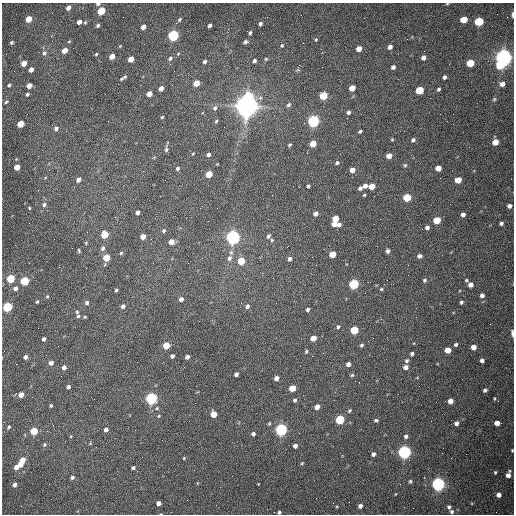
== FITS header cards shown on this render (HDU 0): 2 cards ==
NAXIS1  =                  512 /fastest changing axis
NAXIS2  =                  512 /next to fastest changing axis

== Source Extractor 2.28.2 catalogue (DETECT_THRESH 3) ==
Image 512 x 512 px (HDU 0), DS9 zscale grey, 1 PNG px = 1 image px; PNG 516 x 516 px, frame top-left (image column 1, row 512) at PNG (2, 3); no overlay
Background 1530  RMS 23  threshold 69.2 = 3 sigma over >= 5 px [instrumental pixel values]
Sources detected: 224; all 224 listed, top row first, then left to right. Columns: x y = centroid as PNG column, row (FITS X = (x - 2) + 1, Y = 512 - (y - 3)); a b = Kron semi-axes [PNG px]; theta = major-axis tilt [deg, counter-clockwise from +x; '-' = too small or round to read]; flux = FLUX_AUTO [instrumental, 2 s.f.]
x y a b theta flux
98 4 5 3 - 3.5e+03
447 4 4 3 - 1.2e+03
68 8 4 4 - 8.0e+03
101 11 5 4 - 6.4e+04
513 15 5 2 - 5.0e+03
28 19 5 4 - 3.0e+04
179 19 6 4 53 2.6e+03
464 20 5 4 - 3.3e+04
479 21 5 5 - 9.6e+04
79 22 5 4 - 1.0e+04
260 24 4 3 - 3.9e+03
98 25 4 3 - 3.0e+03
210 25 4 3 - 4.4e+03
143 27 4 4 - 1.0e+04
250 32 4 3 - 3.1e+03
173 35 5 5 - 2.6e+05
51 36 3 3 - 1.7e+03
316 39 4 4 - 1.6e+03
12 42 3 3 - 2.1e+03
245 42 5 4 - 3.5e+03
282 45 5 4 - 1.9e+03
390 47 5 4 - 7.3e+03
321 49 3 2 - 7.5e+02
359 49 5 4 - 1.5e+04
65 50 5 4 - 1.8e+04
44 53 6 5 - 4.0e+03
96 54 4 4 - 2.0e+03
112 56 5 4 - 1.6e+04
503 57 6 6 - 1.1e+06
170 58 7 5 43 4.0e+03
423 58 5 4 - 7.2e+03
131 59 5 4 - 2.0e+04
266 59 5 4 - 1.9e+03
254 61 5 4 - 3.8e+03
204 62 4 3 - 3.3e+03
24 63 5 4 - 1.9e+04
470 63 5 5 - 5.4e+04
500 65 6 5 - 4.4e+04
393 67 4 4 - 4.5e+03
31 70 4 4 - 9.0e+03
298 70 8 3 5 2.0e+03
125 77 5 4 - 2.0e+03
444 77 4 3 - 3.7e+03
121 79 5 4 - 1.9e+03
196 83 5 4 - 2.6e+04
502 84 6 5 - 8.8e+03
9 85 3 3 - 2.3e+03
29 86 5 4 - 1.2e+04
161 88 5 4 - 1.0e+04
352 88 5 4 - 2.2e+04
439 89 4 3 - 2.7e+03
419 90 5 5 - 6.1e+04
27 94 4 3 - 3.0e+03
105 94 2 2 - 7.4e+02
149 94 5 4 - 1.5e+04
249 96 6 5 - 5.5e+04
323 96 5 5 - 6.9e+04
494 99 6 4 44 2.2e+03
6 102 5 3 - 1.7e+03
288 105 6 5 - 3.8e+03
247 106 8 7 - 2.1e+06
215 108 7 6 - 4.3e+03
348 112 4 4 - 3.9e+03
162 117 4 3 - 1.5e+03
216 121 5 4 - 2.2e+03
313 121 5 5 - 3.5e+05
20 124 5 4 - 4.3e+04
56 128 6 5 - 5.0e+03
293 128 2 2 - 6.5e+02
360 131 4 3 - 2.8e+03
392 139 4 4 - 1.6e+03
413 140 5 4 - 3.6e+03
495 142 5 4 - 2.1e+04
313 144 5 4 - 2.3e+04
290 145 4 3 - 1.9e+03
166 149 6 4 89 3.3e+03
193 153 4 3 - 1.3e+03
208 154 4 4 - 4.1e+03
389 156 5 4 - 1.3e+04
337 163 5 4 - 2.9e+03
405 165 6 5 - 2.4e+03
17 167 5 4 - 2.4e+04
177 168 4 4 - 3.0e+03
438 168 5 4 - 1.8e+04
352 170 4 4 - 1.2e+04
209 174 5 4 - 3.4e+04
78 180 5 4 - 8.3e+03
458 180 5 4 - 2.6e+04
308 186 4 3 - 2.6e+03
365 186 5 4 - 7.1e+03
372 186 5 4 - 2.2e+04
299 187 2 2 - 1.1e+03
360 188 4 4 - 4.4e+03
364 195 3 3 - 1.7e+03
407 197 5 5 - 6.7e+04
44 205 6 5 - 3.7e+03
509 206 4 4 - 6.4e+03
29 208 3 3 - 1.4e+03
137 212 4 4 - 5.6e+03
315 214 4 4 - 6.1e+03
463 215 4 4 - 5.7e+03
335 219 5 5 - 2.7e+04
437 220 5 4 - 4.8e+04
501 223 4 3 - 3.7e+03
334 224 4 4 - 1.3e+04
339 224 5 4 - 4.7e+03
427 227 4 4 - 5.2e+03
164 230 5 4 - 2.6e+03
104 234 5 5 - 4.5e+04
268 236 5 4 - 3.8e+03
143 237 5 4 - 1.5e+04
233 237 6 5 - 7.3e+05
272 240 4 4 - 1.7e+03
171 242 5 4 - 1.3e+04
86 243 5 4 - 1.6e+03
103 248 7 5 65 4.1e+03
79 251 5 3 - 1.7e+03
388 251 4 4 - 4.4e+03
121 253 4 4 - 1.9e+03
332 254 5 4 - 2.9e+04
419 256 4 4 - 5.6e+03
106 258 5 4 - 4.1e+04
229 258 8 6 64 6.8e+03
290 259 5 4 - 4.5e+03
241 261 5 5 - 3.8e+04
10 279 5 4 - 7.1e+04
425 280 4 4 - 3.0e+03
466 280 5 4 - 1.8e+03
24 281 5 4 - 8.3e+04
354 284 5 5 - 1.7e+05
471 285 5 4 - 9.1e+03
15 288 5 5 - 6.4e+03
381 289 4 4 - 1.8e+03
116 290 4 3 - 2.6e+03
482 295 5 5 - 4.8e+03
47 296 5 4 - 2.1e+03
181 299 4 4 - 5.3e+03
37 302 4 3 - 2.0e+03
461 302 4 3 - 2.9e+03
87 303 5 5 - 4.1e+03
276 303 2 2 - 9.6e+02
123 306 5 4 - 5.6e+03
247 306 6 5 - 4.6e+03
7 307 5 4 - 1.4e+05
308 309 4 4 - 3.4e+03
77 312 5 4 - 2.3e+03
78 316 5 4 - 2.6e+03
85 317 4 3 - 1.7e+03
381 319 3 3 - 1.2e+03
338 327 5 4 - 2.8e+03
354 330 5 5 - 6.6e+04
512 333 7 3 -84 5.6e+03
313 338 5 4 - 1.6e+04
44 339 4 3 - 4.5e+03
166 345 5 4 - 3.5e+04
361 345 4 4 - 2.7e+03
456 345 4 4 - 3.0e+03
473 347 5 4 - 1.1e+04
448 350 5 4 - 2.0e+04
306 351 5 3 - 2.2e+03
412 354 4 4 - 3.5e+03
172 356 4 3 - 3.9e+03
25 357 4 4 - 5.9e+03
187 357 4 4 - 6.1e+03
482 360 4 4 - 5.0e+03
407 361 6 5 - 3.5e+03
51 363 5 4 - 7.2e+03
348 364 5 4 - 6.5e+03
64 367 5 4 - 6.5e+03
406 367 5 5 - 7.0e+03
236 374 4 3 - 4.8e+03
352 375 5 5 - 2.1e+03
276 378 4 4 - 7.9e+03
68 387 4 3 - 4.3e+03
292 388 5 4 - 3.1e+04
485 390 5 4 - 3.4e+03
21 395 4 4 - 1.4e+04
151 398 5 5 - 3.5e+05
494 398 5 3 - 1.6e+03
295 400 5 5 - 2.6e+03
450 401 4 4 - 1.3e+04
51 406 5 4 - 1.9e+03
317 407 5 4 - 1.1e+04
157 408 5 4 - 1.9e+03
349 411 6 5 - 2.4e+03
214 414 5 4 - 2.2e+04
340 420 5 5 - 1.1e+05
376 420 5 4 - 2.6e+03
456 423 4 4 - 5.6e+03
497 423 5 4 - 1.0e+04
9 427 5 4 - 2.2e+03
106 430 5 4 - 5.7e+03
281 430 5 5 - 4.3e+05
34 431 5 4 - 4.9e+04
253 434 4 4 - 3.8e+03
406 436 5 4 - 4.1e+03
90 443 4 4 - 1.4e+03
44 444 6 5 - 2.7e+03
295 446 4 4 - 6.0e+03
512 450 4 3 - 1.4e+03
404 452 5 5 - 5.7e+05
373 454 4 4 - 4.4e+03
184 458 4 3 - 1.5e+03
23 460 4 4 - 1.7e+04
302 463 5 3 - 1.6e+03
21 464 5 4 - 1.4e+04
16 467 5 4 - 9.9e+03
133 468 4 3 - 3.1e+03
495 472 4 3 - 1.9e+03
508 475 6 4 72 9.4e+03
72 477 5 5 - 3.6e+03
410 481 4 3 - 2.2e+03
258 484 3 2 - 9.8e+02
400 484 2 2 - 7.9e+02
438 484 5 5 - 6.4e+05
15 485 4 4 - 5.7e+03
499 495 4 4 - 8.3e+03
316 498 2 2 - 3.3e+03
158 503 4 4 - 7.5e+03
360 506 4 4 - 6.0e+03
449 507 5 5 - 3.4e+03
279 512 4 3 - 3.0e+03
452 512 6 5 - 3.8e+03
161 514 3 2 - 1.0e+03
At the frame edge (FLAGS 8, measured only in part): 7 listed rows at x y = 98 4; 447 4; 513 15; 512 333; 512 450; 279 512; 161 514